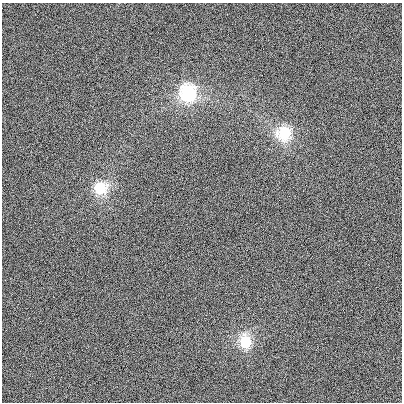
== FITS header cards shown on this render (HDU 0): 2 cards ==
NAXIS1  =                  400
NAXIS2  =                  400

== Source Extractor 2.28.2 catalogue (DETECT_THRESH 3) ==
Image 400 x 400 px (HDU 0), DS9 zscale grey, 1 PNG px = 1 image px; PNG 404 x 404 px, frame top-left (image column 1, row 400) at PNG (2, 3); no overlay
Background 45.2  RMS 960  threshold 2880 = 3 sigma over >= 5 px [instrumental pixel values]
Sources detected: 4; all 4 listed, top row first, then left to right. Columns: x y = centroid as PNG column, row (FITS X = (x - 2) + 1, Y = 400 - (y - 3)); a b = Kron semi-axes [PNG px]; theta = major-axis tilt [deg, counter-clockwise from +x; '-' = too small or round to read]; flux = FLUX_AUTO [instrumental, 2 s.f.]
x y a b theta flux
188 92 10 9 - 7.9e+06
284 133 10 9 - 4.5e+06
100 188 10 9 - 3.4e+06
245 342 10 8 -88 3.4e+06